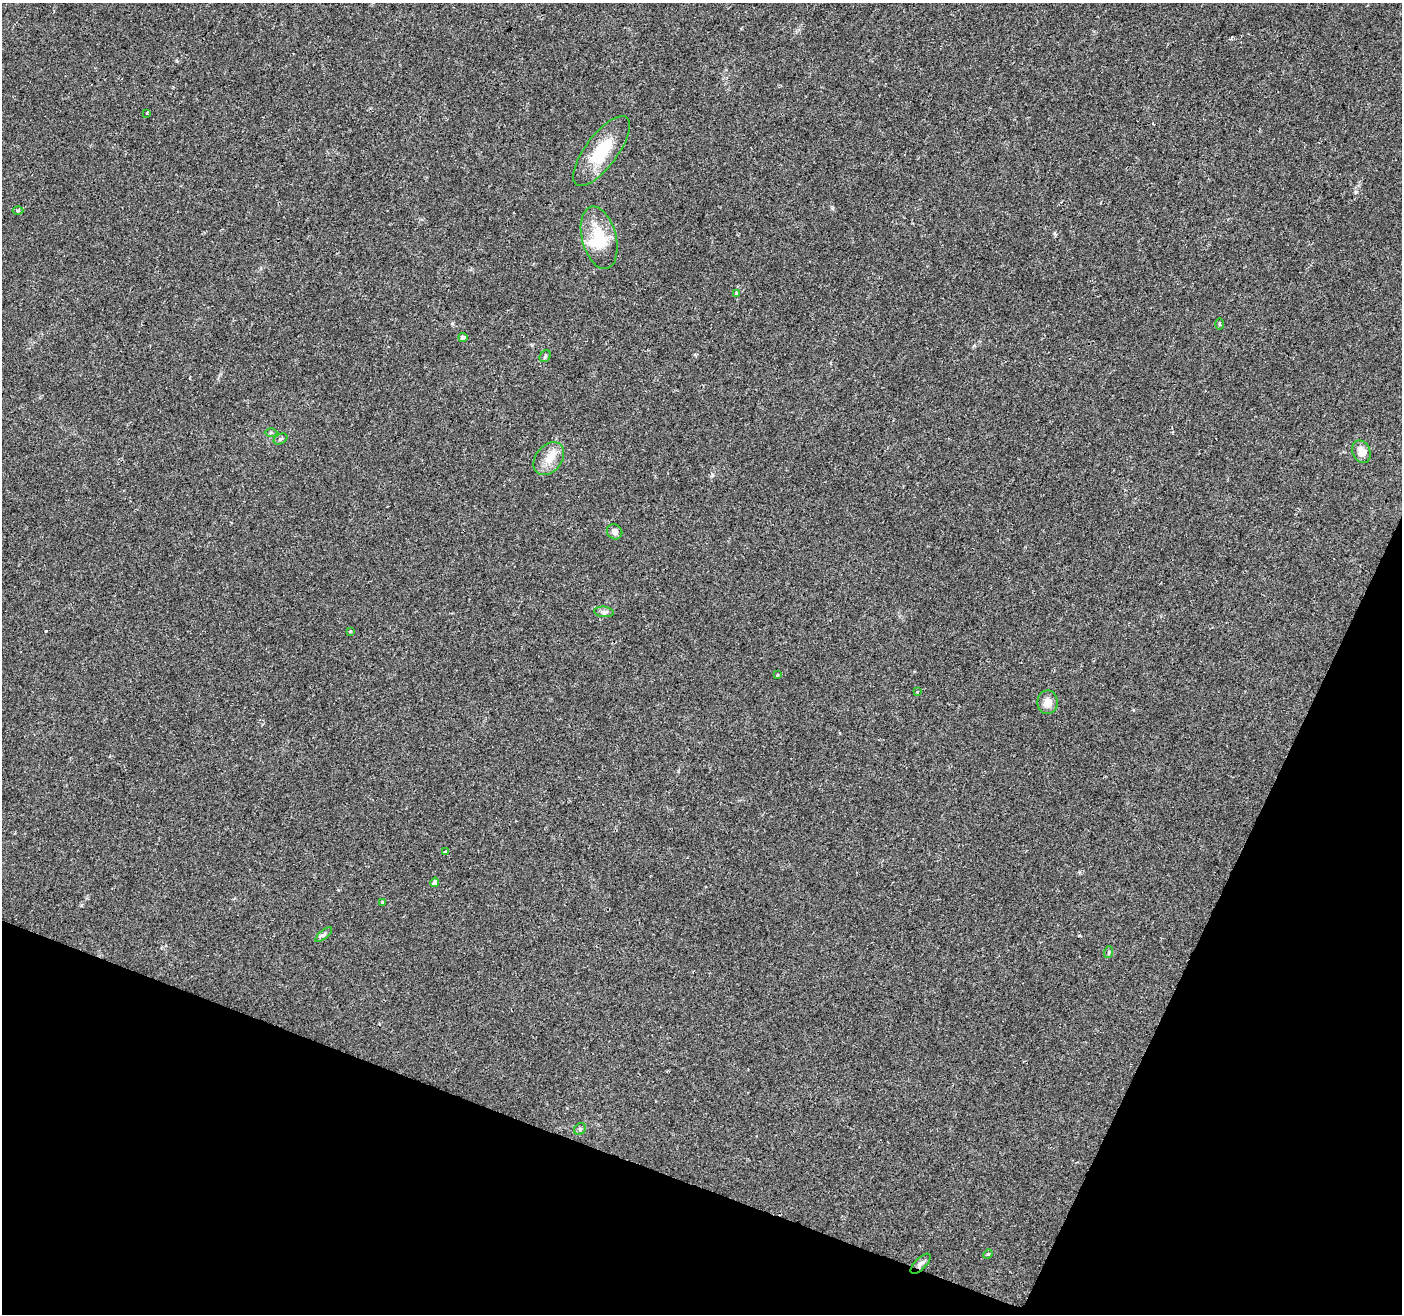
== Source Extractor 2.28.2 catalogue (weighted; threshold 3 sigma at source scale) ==
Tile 15 of 4 x 4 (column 3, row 4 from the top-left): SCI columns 2806-4205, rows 275-1586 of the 5605 x 5730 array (HDU 1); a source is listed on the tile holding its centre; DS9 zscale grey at full resolution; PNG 1404 x 1316 px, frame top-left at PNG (2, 3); each listed source drawn as its Kron ellipse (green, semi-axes under 4 px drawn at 4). Shown black and unused: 19% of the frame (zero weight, under 2 of 3 exposures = <1% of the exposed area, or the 3 px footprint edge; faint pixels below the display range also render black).
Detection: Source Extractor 2.28.2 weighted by HDU 2 'WHT'; one run over the whole footprint, this tile lists its part. Background 0.0584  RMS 0.0068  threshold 0.0307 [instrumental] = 3 sigma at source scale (4.5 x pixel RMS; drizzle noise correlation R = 1.50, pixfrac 1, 0.0396/0.0396 arcsec/px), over >= 5 px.
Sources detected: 28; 1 inside a brighter object's white glare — neither listed nor drawn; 1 inside a brighter listed object's ellipse — not listed separately; the other 26 listed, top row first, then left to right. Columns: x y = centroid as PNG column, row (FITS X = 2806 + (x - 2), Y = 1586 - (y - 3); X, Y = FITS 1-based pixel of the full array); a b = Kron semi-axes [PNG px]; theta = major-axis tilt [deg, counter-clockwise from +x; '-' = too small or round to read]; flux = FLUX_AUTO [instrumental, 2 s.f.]
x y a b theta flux
147 113 2 2 - 0.54
601 151 42 16 53 28
18 210 5 3 - 0.88
599 238 32 17 -75 23
737 293 3 3 - 2.9
1219 324 6 4 -89 0.72
463 337 4 4 - 2.4
545 356 6 5 - 1.1
271 433 6 4 0 0.95
280 439 7 5 27 1.2
1361 452 12 8 -67 6.3
549 459 18 13 51 9.3
615 532 8 7 - 3.3
604 612 10 5 -6 2
350 631 3 3 - 1.1
777 675 4 2 - 0.51
917 692 3 3 - 0.55
1048 702 12 10 89 5.8
445 852 4 3 - 0.99
435 882 5 4 - 2.6
383 902 4 4 - 1
324 935 10 4 40 1.6
1109 952 6 3 71 0.79
580 1129 6 5 - 1.1
988 1254 5 4 - 0.75
921 1264 13 6 46 2.2
Overlapping masked pixels (flux is a lower limit): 1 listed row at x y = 921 1264
Unlisted compact peaks at least as high as the median listed source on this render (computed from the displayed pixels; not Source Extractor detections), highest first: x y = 1356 192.